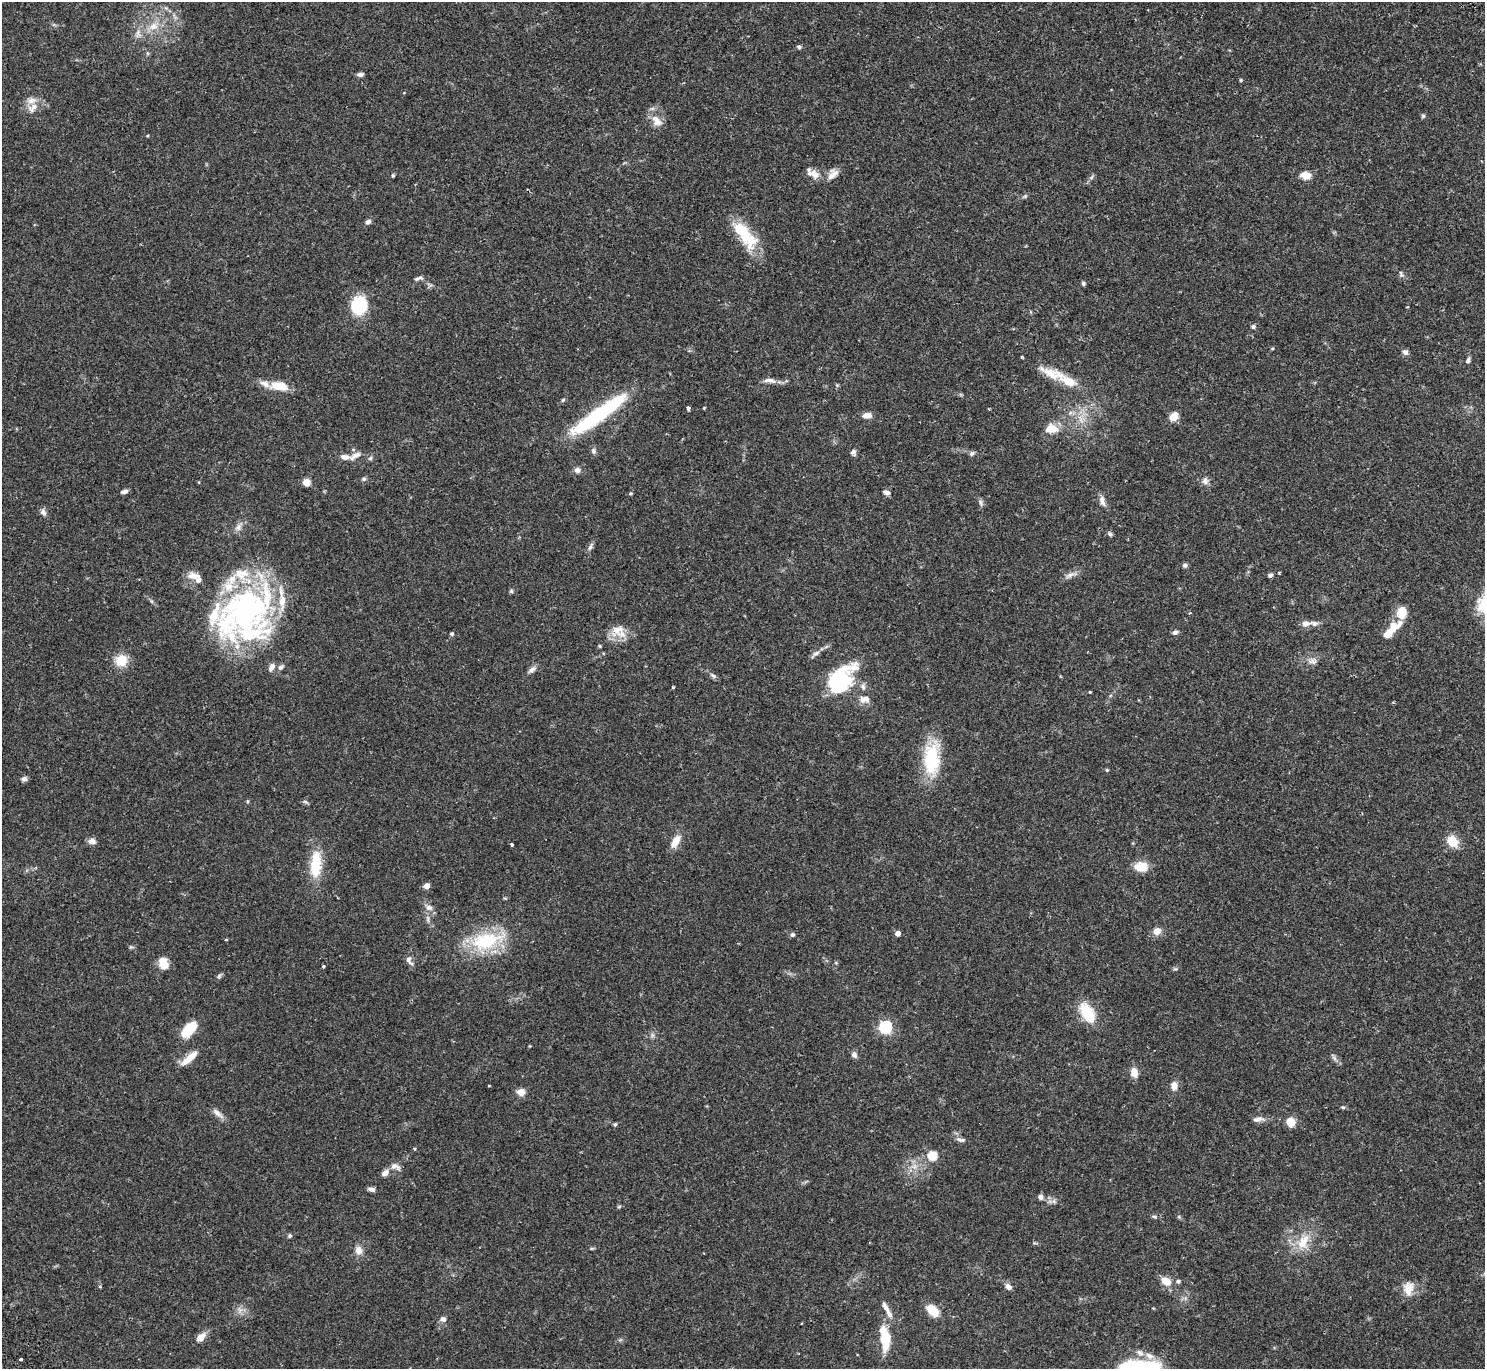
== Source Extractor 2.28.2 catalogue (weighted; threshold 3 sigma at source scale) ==
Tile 10 of 4 x 4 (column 2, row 3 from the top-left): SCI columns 1532-3014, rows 1568-2934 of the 6031 x 6007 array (HDU 1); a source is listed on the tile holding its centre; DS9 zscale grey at full resolution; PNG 1487 x 1371 px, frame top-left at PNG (2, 2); no overlay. Shown black and unused: <1% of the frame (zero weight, under 2 of 3 exposures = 3% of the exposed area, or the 3 px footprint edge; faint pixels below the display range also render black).
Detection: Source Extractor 2.28.2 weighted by HDU 2 'WHT'; one run over the whole footprint, this tile lists its part. Background 0.0994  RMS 0.0061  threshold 0.0275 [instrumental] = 3 sigma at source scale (4.5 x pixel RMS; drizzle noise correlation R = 1.50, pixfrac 1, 0.05/0.05 arcsec/px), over >= 5 px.
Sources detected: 167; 3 inside a brighter object's white glare — not listed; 20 inside a brighter listed object's ellipse — not listed separately; the other 144 listed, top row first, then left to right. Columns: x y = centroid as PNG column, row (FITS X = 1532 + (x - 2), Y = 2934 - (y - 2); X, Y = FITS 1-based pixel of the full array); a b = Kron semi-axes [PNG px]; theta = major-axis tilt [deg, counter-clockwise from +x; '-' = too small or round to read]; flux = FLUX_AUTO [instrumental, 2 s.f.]
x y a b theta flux
153 26 14 10 24 7.1
138 34 13 9 -81 3.9
799 47 6 5 - 1.2
147 53 6 4 -89 0.87
360 74 7 5 6 2
1241 80 5 3 - 0.6
32 108 16 10 46 5.5
1423 116 5 5 - 0.93
657 121 18 11 -54 6.4
147 136 4 3 - 0.59
815 174 16 8 -44 5.1
833 174 17 9 50 4.7
393 175 4 4 - 0.8
1306 175 8 6 -10 11
1092 177 7 4 70 1
1025 196 6 4 46 0.85
368 221 7 5 39 2
745 235 41 15 -52 25
1401 274 10 4 -67 1.4
418 278 11 5 17 1.7
1083 283 6 5 - 1
359 305 12 11 - 46
1407 307 3 2 - 0.48
1031 312 5 3 - 0.58
1253 327 6 5 - 1.3
1272 349 5 3 - 0.55
1405 352 7 6 - 2.1
1468 360 8 5 58 1.6
1053 374 35 13 -17 13
769 380 19 6 -8 3.6
279 386 18 9 -11 12
563 400 6 4 45 0.82
688 408 4 3 - 1.4
704 408 4 3 - 0.5
600 413 63 14 37 61
867 415 10 6 7 4
1174 417 5 5 - 21
1052 429 17 11 -1 8
593 451 8 6 -70 1.6
853 452 8 7 - 1.7
972 453 7 6 - 1.4
355 456 17 7 31 3.7
370 458 6 5 - 1.1
577 470 8 7 - 2.2
364 479 6 5 - 1.1
1205 481 10 8 86 2.6
306 482 6 5 - 7
124 492 8 4 12 1.9
886 492 9 5 -15 2
630 493 4 4 - 0.87
1102 501 15 6 -76 3.1
980 503 9 4 -89 1.4
43 512 10 7 -62 2.3
238 527 11 8 56 3.1
1110 534 7 5 -62 1.2
590 547 8 5 63 1.7
1185 565 6 5 - 1.5
1279 573 3 2 - 0.63
1070 575 15 5 22 3
1270 575 6 4 27 1.3
193 576 16 12 -22 5.4
511 591 6 5 - 0.91
244 614 82 54 35 150
1306 623 12 8 2 3.4
1393 629 24 12 49 10
619 631 22 14 -36 8.9
1175 632 7 5 17 1.7
452 634 6 5 - 0.86
599 646 4 3 - 0.72
816 653 11 6 31 2.2
121 660 12 11 - 12
1312 662 14 6 -7 2.9
271 667 12 7 58 2.5
281 667 9 7 34 1.9
532 669 12 6 33 2.3
713 676 8 5 -39 1.5
841 681 29 17 52 63
863 687 9 6 -71 1.9
673 688 5 3 - 0.6
1090 692 3 2 - 0.69
864 699 15 10 3 4.3
932 759 41 20 86 31
1107 770 4 4 - 0.65
24 779 8 6 2 1.7
247 801 5 3 - 0.62
92 841 10 8 -3 2.6
675 841 17 9 60 6.5
1452 841 15 13 -44 8.9
511 844 4 3 - 1.2
316 864 37 14 86 19
1141 867 17 12 -4 8.3
427 886 4 4 - 5.2
429 907 10 7 -22 2.8
428 919 11 4 -85 1.7
1157 931 8 7 - 5.4
898 933 4 4 - 4.1
792 935 6 5 - 1.2
226 940 4 3 - 0.54
486 941 40 19 14 39
409 960 14 7 -59 2.7
163 963 15 11 -62 6.4
323 966 3 3 - 1.3
1175 969 6 4 17 0.87
219 976 7 4 46 1.1
1087 1013 21 12 -58 20
885 1027 6 6 - 97
189 1030 19 10 47 17
652 1035 7 4 -72 1.2
854 1055 8 7 - 2
190 1058 22 7 41 8.7
1334 1058 7 4 -71 1.4
1134 1072 12 8 -77 4.9
1174 1085 11 8 -89 3.7
521 1092 10 8 -4 4.2
1343 1107 5 4 - 0.78
218 1113 18 6 -42 3.4
1258 1119 14 6 9 2.9
1290 1122 10 9 - 7.4
615 1124 5 4 - 0.82
961 1140 13 5 -9 2.1
414 1149 3 3 - 0.72
932 1156 5 5 - 29
395 1166 15 7 -21 3.1
385 1173 10 7 38 3
371 1189 8 4 -18 2.4
1040 1197 6 6 - 2.1
619 1207 6 3 20 0.72
1154 1217 7 4 -8 1.2
290 1236 5 5 - 1.1
1303 1242 25 14 62 13
592 1248 6 4 18 0.65
359 1250 12 10 -82 4.1
1166 1281 12 8 -30 7.2
1178 1281 6 5 - 1.2
100 1286 4 4 - 0.79
1008 1287 9 7 -39 2.6
1408 1289 19 13 84 7.3
886 1308 18 6 -61 3.5
932 1310 11 7 -44 14
443 1319 7 6 - 2.3
200 1337 10 7 42 5.9
885 1339 21 8 -83 24
21 1359 3 3 - 1.1
1139 1367 20 12 88 42
Isophote crosses this tile's border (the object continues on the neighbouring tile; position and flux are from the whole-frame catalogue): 1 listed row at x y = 1139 1367